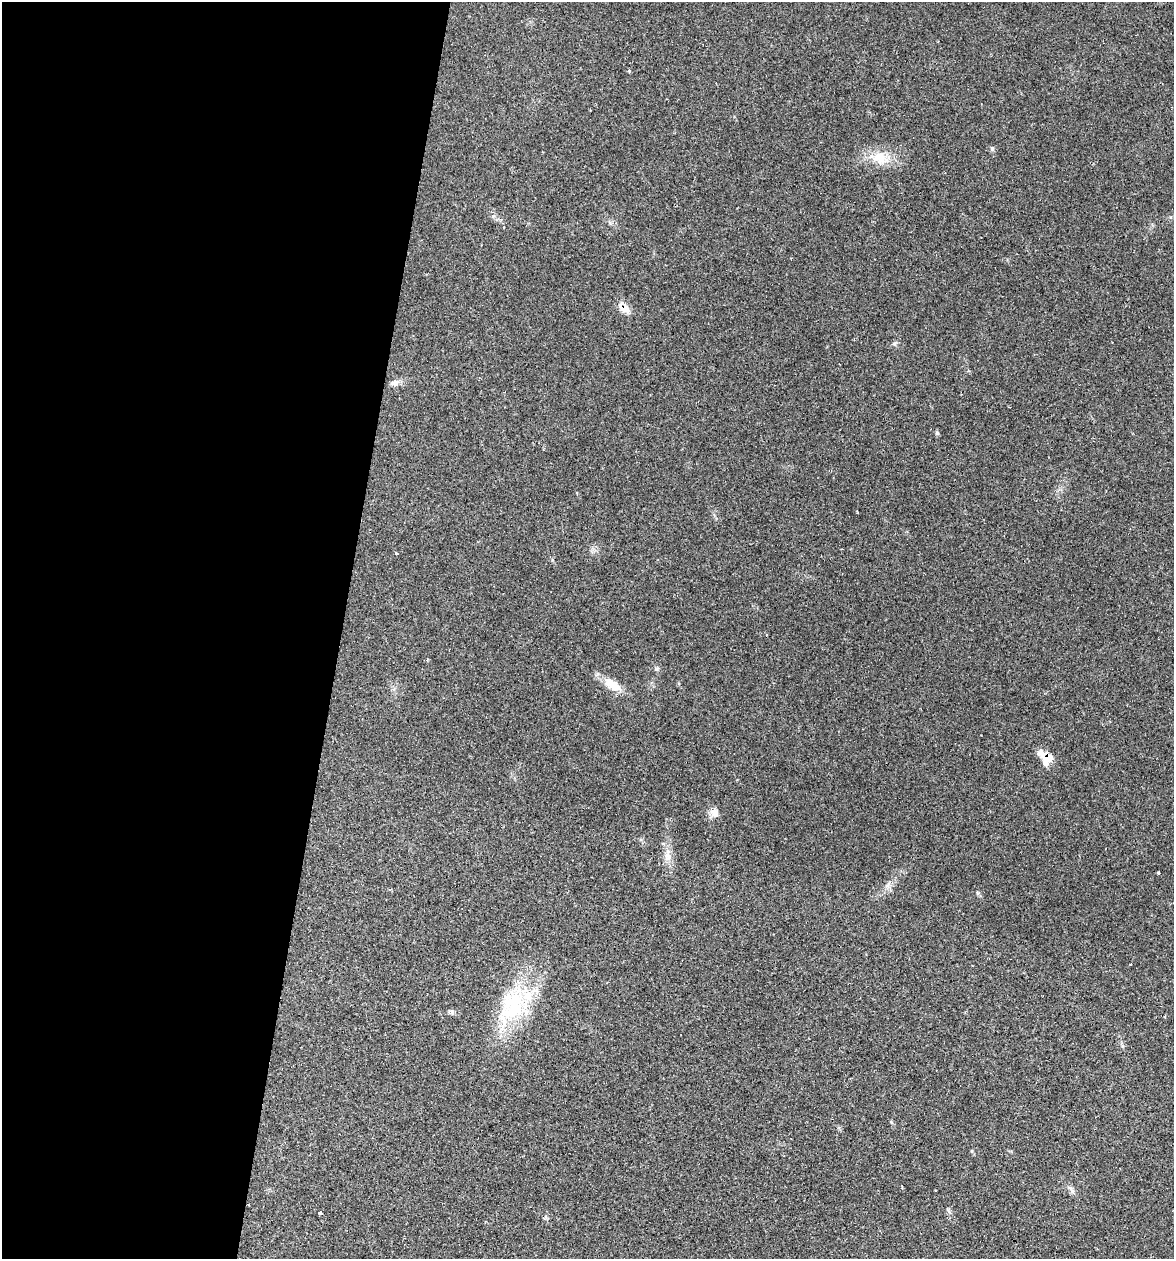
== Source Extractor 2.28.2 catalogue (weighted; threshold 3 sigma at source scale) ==
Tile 5 of 4 x 4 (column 1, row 2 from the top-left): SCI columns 241-1412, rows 2517-3773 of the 5050 x 5031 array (HDU 1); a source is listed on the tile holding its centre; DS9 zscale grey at full resolution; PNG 1176 x 1261 px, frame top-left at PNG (2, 2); no overlay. Shown black and unused: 29% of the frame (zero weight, under 2 of 3 exposures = <1% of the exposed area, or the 3 px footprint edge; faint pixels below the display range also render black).
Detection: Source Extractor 2.28.2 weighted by HDU 2 'WHT'; one run over the whole footprint, this tile lists its part. Background 0.106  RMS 0.0073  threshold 0.0328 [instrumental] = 3 sigma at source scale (4.5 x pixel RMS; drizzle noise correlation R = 1.50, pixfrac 1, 0.05/0.05 arcsec/px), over >= 5 px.
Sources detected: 19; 2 cosmic-ray / hot-pixel residue — not listed; the other 17 listed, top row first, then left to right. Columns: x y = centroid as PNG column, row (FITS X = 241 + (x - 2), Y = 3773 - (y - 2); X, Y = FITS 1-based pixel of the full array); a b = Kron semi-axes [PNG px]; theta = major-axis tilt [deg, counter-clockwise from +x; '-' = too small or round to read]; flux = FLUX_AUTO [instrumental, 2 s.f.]
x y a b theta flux
992 149 5 5 - 1.2
880 157 23 16 -25 15
624 308 14 10 -25 7
894 344 6 4 19 1.2
395 383 13 7 13 3.5
937 433 5 5 - 1.1
395 553 3 3 - 5.6
612 684 27 12 -35 11
1046 758 16 11 -49 13
714 813 11 10 - 4.5
668 856 13 9 -69 5.8
1159 873 3 3 - 1.1
887 886 7 4 1 1.7
512 1006 52 37 61 63
452 1012 7 6 - 1.7
972 1151 5 3 - 0.68
320 1213 3 3 - 1.1
Overlapping masked pixels (flux is a lower limit): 2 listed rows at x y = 624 308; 1046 758
Unlisted compact peaks at least as high as the median listed source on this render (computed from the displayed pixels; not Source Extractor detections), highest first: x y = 629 71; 656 669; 978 893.